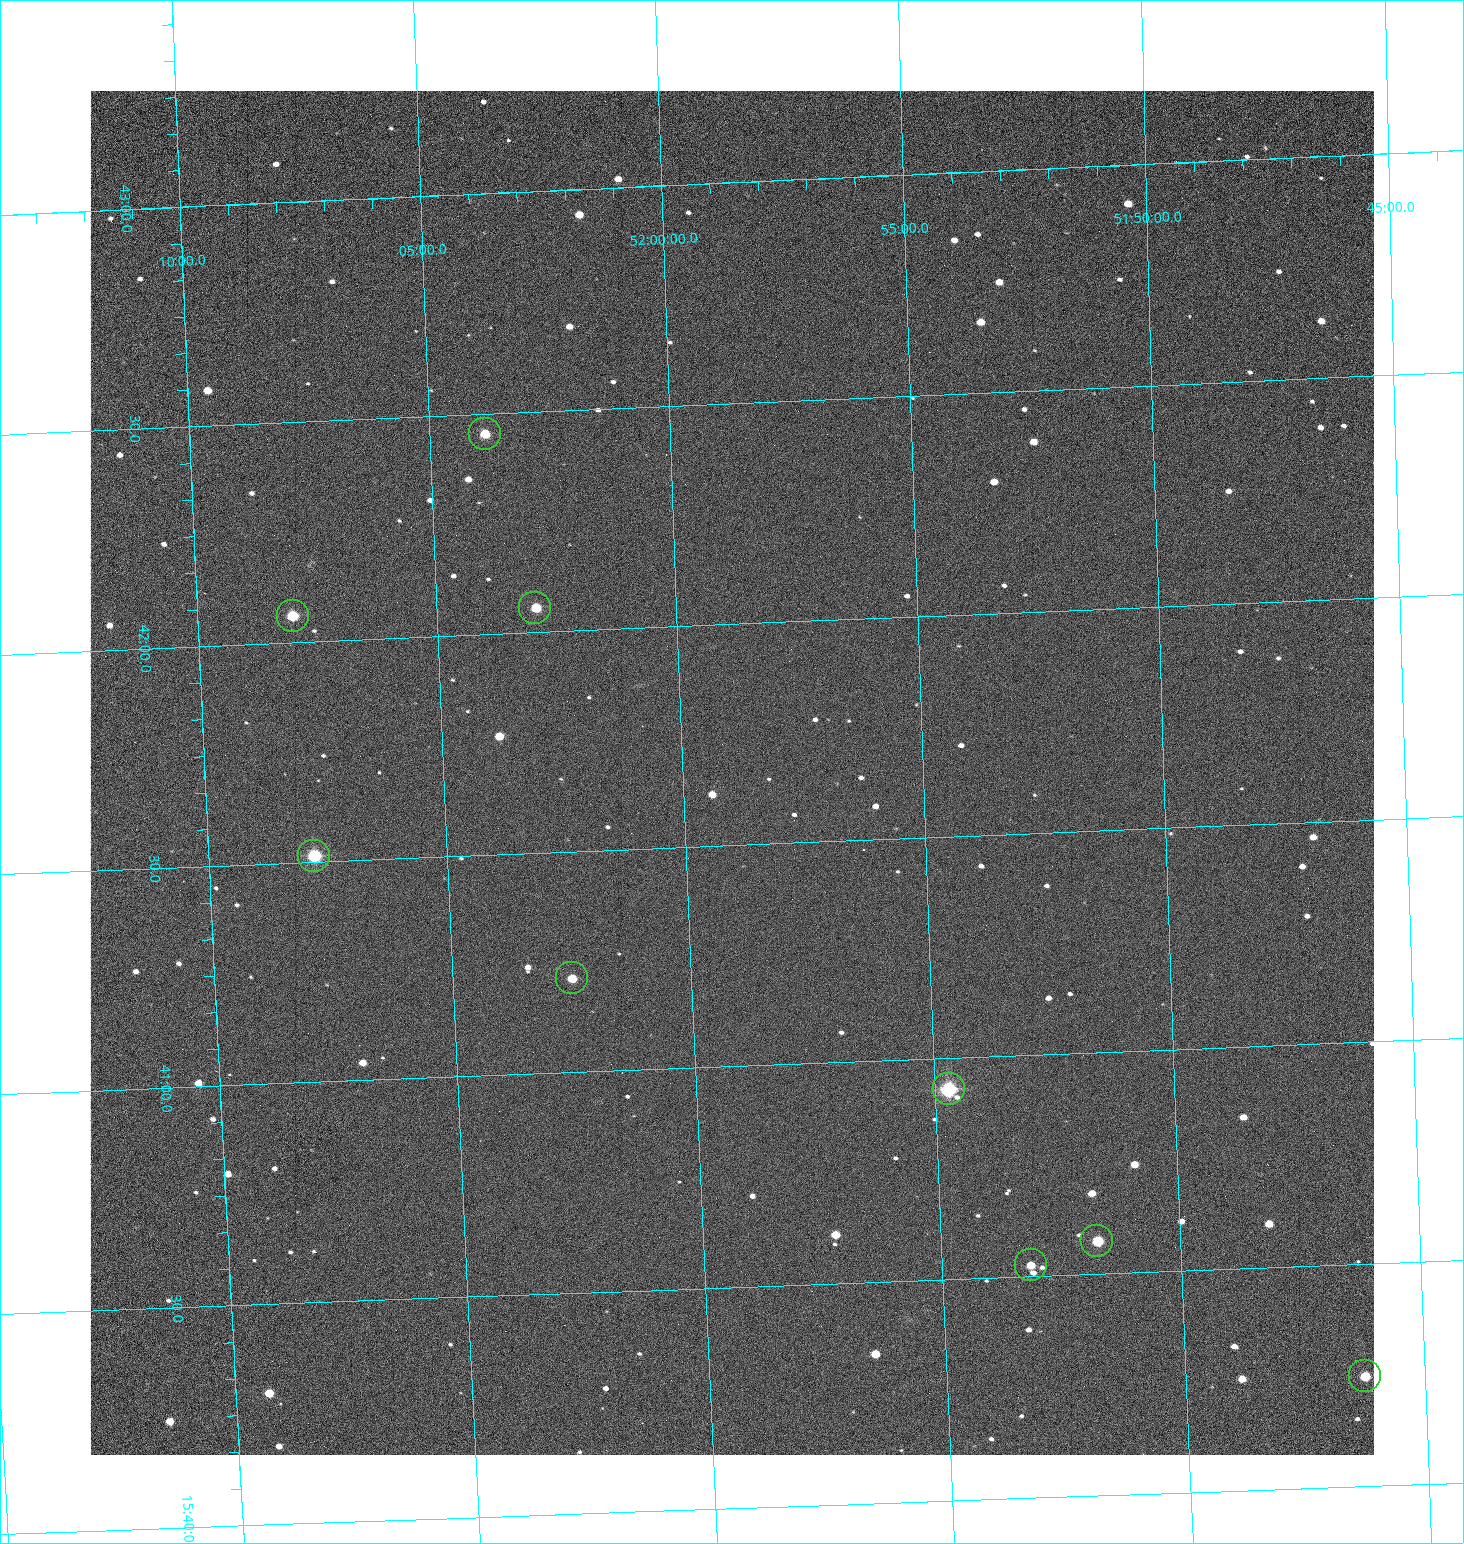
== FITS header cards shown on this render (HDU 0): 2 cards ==
NAXIS1  =                 1284 /fastest changing axis
NAXIS2  =                 1364 /next to fastest changing axis

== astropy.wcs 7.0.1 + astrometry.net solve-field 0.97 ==
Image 1284 x 1364 px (HDU 0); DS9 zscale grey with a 90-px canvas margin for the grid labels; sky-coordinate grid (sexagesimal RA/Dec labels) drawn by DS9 from the SOLVED WCS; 9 Tycho-2 reference stars matched to detected sources circled (green)
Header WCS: RA---TAN/DEC--TAN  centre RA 15:41:40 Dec +51:59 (235.42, +51.98 deg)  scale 1.26 arcsec/px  FOV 26.9' x 28.5'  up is +92 deg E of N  parity flipped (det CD > 0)
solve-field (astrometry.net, Tycho-2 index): VERIFIED the header's WCS against the Tycho-2 star catalogue (9 matches, 0 conflicts) and refined it, rather than solving blind
Solved WCS: RA---TAN-SIP/DEC--TAN-SIP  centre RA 15:41:40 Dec +51:59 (235.42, +51.98 deg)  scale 1.25 arcsec/px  FOV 26.8' x 28.5'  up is +92 deg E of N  parity flipped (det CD > 0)
The solver's refit moves the header's centre by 0.55 arcsec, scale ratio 0.9971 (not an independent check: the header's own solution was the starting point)
Tycho-2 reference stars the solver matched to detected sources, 9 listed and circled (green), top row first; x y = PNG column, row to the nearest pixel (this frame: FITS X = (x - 90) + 1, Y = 1364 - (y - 91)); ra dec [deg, ICRS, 3 dp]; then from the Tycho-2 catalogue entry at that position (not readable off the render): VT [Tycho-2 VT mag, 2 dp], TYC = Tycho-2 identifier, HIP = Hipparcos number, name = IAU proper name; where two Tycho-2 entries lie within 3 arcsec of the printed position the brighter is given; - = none
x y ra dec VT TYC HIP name
485 434 235.614 +52.064 11.61 3489-1132-1 - -
535 608 235.514 +52.049 11.19 3489-1407-1 - -
293 616 235.515 +52.133 11.12 3489-1380-1 - -
314 856 235.378 +52.130 9.31 3489-1322-1 76850 -
572 978 235.303 +52.042 11.52 3489-958-1 - -
949 1089 235.232 +51.912 9.59 3489-824-1 - -
1097 1241 235.143 +51.862 10.97 3489-1016-1 - -
1031 1265 235.131 +51.886 12.29 3489-908-1 - -
1365 1376 235.062 +51.771 11.53 3489-1453-1 - -